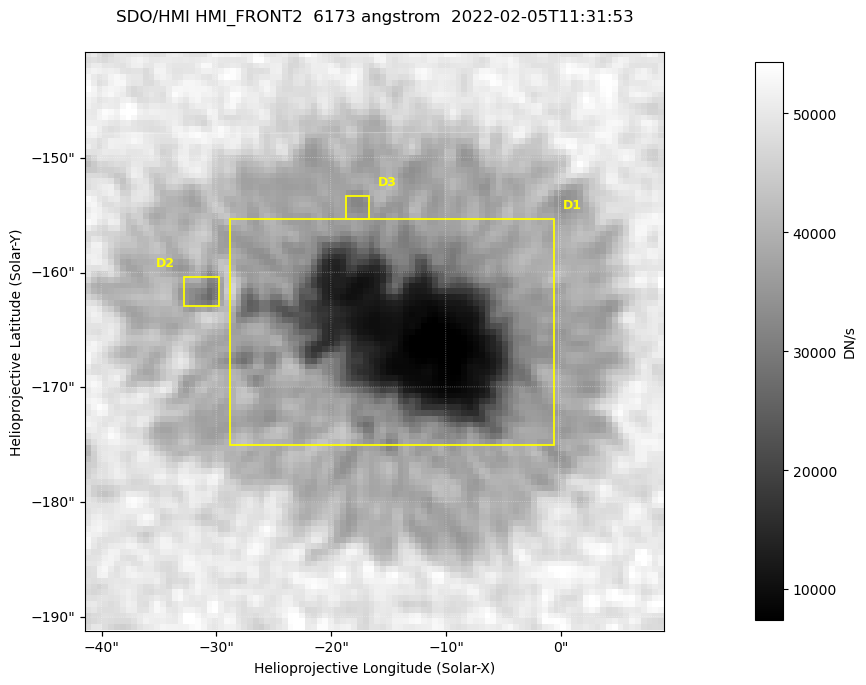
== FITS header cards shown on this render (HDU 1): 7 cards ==
TELESCOP= 'SDO/HMI '           / Telescope
INSTRUME= 'HMI_FRONT2'         / For HMI: HMI_SIDE1, HMI_FRONT2, or HMI_COMBINED
WAVELNTH=                6173. / [angstrom] Wavelength
DATE-OBS= '2022-02-05T11:31:53.600' / [ISO] Observation date {DATE__OBS}
CTYPE1  = 'HPLN-TAN'           / CTYPE1: HPLN
CTYPE2  = 'HPLT-TAN'           / CTYPE2: HPLT
BUNIT   = 'DN/s    '           / Physical Units

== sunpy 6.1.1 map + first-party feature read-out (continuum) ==
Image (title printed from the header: SDO/HMI HMI_FRONT2  6173 angstrom  2022-02-05T11:31:53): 100 x 100 px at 0.504 arcsec/px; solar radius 973 arcsec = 1931 px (partial field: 0.1% of the solar disc is inside the frame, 100% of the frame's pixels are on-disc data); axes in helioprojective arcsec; data unit DN/s (BUNIT, on the colour bar)
Orientation: roll -0.0703 deg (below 1 deg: not rotated)
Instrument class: CONTINUUM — white-light / continuum photospheric image (CONTENT/OBS_TYPE)
Dark features (sunspots / pores): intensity divided by the frame's on-disc median (partial field: no limb-darkening profile); reference = the frame's on-disc median (the 8%-of-disc-diameter window exceeds this field); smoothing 3 px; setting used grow <= 0.8, no closing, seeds <= 0.8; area >= 9 px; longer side >= 3 px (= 1.5 arcsec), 3 px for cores <= 0.7; partial field; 3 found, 3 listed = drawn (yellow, D1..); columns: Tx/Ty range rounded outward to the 2 arcsec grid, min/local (2 s.f., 1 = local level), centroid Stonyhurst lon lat
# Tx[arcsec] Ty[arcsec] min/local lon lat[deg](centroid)
D1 -30..0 -176..-154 0.14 -1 -16
D2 -34..-30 -164..-160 0.67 -2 -16
D3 -20..-16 -156..-152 0.75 -1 -15